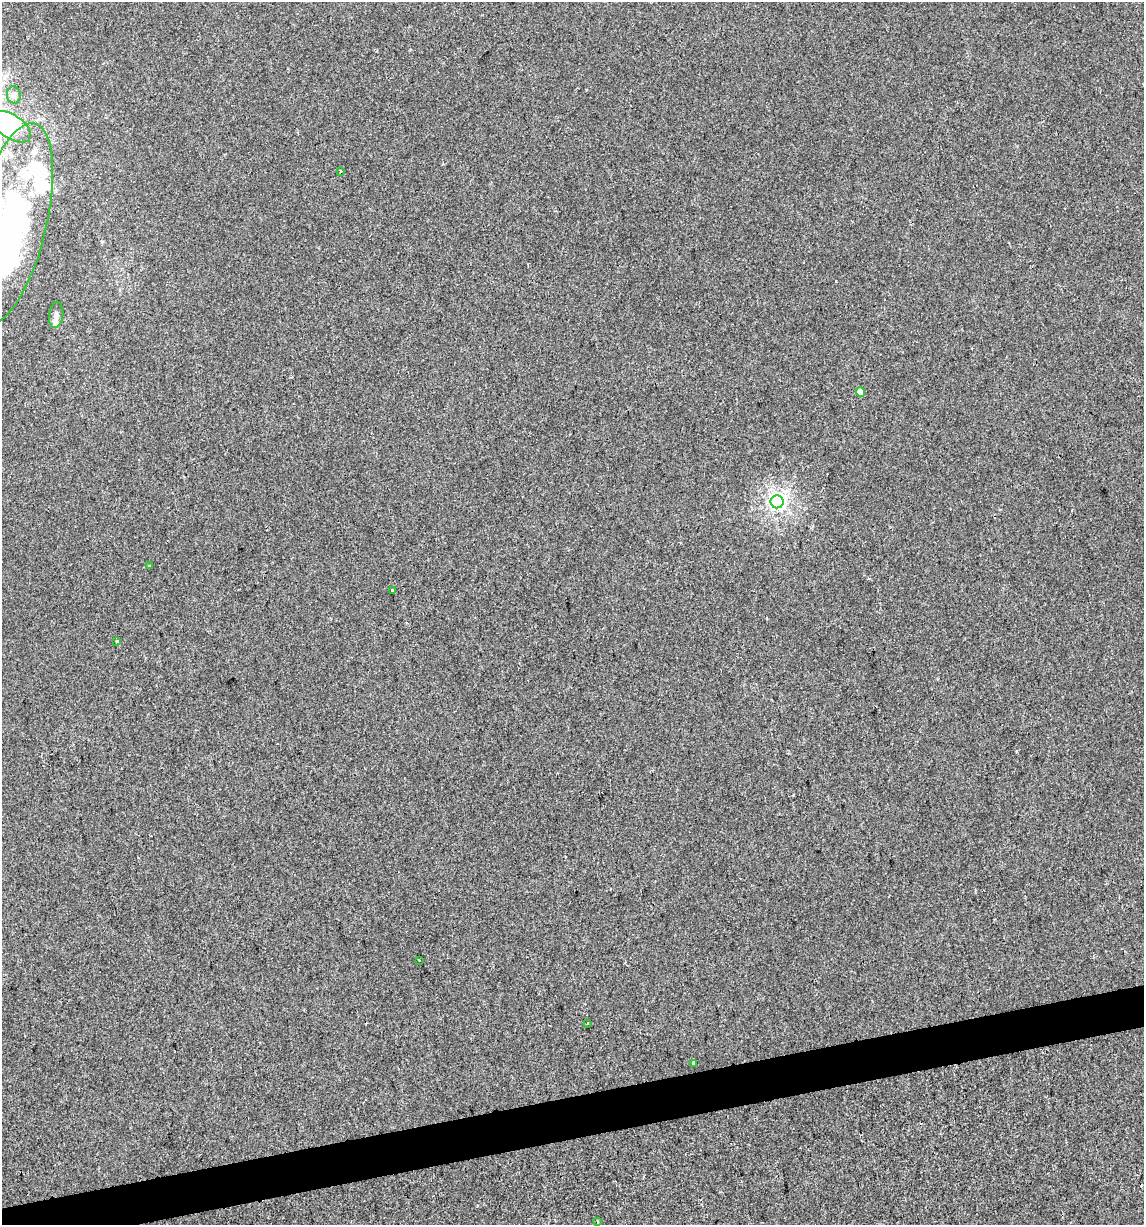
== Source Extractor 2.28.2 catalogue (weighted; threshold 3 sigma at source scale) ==
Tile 7 of 4 x 4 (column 3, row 2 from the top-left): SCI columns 2313-3454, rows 2448-3670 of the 4671 x 4894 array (HDU 1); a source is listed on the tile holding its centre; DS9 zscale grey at full resolution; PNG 1146 x 1227 px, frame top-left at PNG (2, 2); each listed source drawn as its Kron ellipse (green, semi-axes under 4 px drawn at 4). Shown black and unused: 3% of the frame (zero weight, under 2 of 3 exposures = <1% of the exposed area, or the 3 px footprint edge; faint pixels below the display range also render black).
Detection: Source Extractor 2.28.2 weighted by HDU 2 'WHT'; one run over the whole footprint, this tile lists its part. Background -4.44e-04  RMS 0.0042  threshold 0.0188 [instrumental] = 3 sigma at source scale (4.5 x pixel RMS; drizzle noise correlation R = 1.50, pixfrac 1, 0.0396/0.0396 arcsec/px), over >= 5 px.
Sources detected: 20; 2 inside a brighter object's white glare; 1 cosmic-ray / hot-pixel residue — neither listed nor drawn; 3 inside a brighter listed object's ellipse — not listed separately; the other 14 listed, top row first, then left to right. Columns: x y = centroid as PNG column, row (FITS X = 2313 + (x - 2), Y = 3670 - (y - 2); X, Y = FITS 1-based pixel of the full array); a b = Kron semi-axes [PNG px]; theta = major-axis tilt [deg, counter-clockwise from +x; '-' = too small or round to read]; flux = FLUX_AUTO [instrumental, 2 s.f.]
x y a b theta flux
14 95 8 7 - 1.5
11 127 22 12 -33 47
340 172 3 2 - 0.35
10 224 104 36 76 130
56 315 13 7 84 2.1
860 392 5 4 - 3.7
777 502 6 6 - 150
149 566 3 2 - 0.36
392 591 4 3 - 3.8
117 641 3 3 - 0.51
419 960 3 2 - 0.65
587 1023 3 2 - 0.39
693 1063 3 3 - 1.3
598 1222 3 3 - 1.5
Isophote crosses this tile's border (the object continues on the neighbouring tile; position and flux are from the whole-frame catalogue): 2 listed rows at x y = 11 127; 10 224
Unlisted compact peaks at least as high as the median listed source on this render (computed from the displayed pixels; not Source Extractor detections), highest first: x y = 836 281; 1016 751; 586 90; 477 1206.